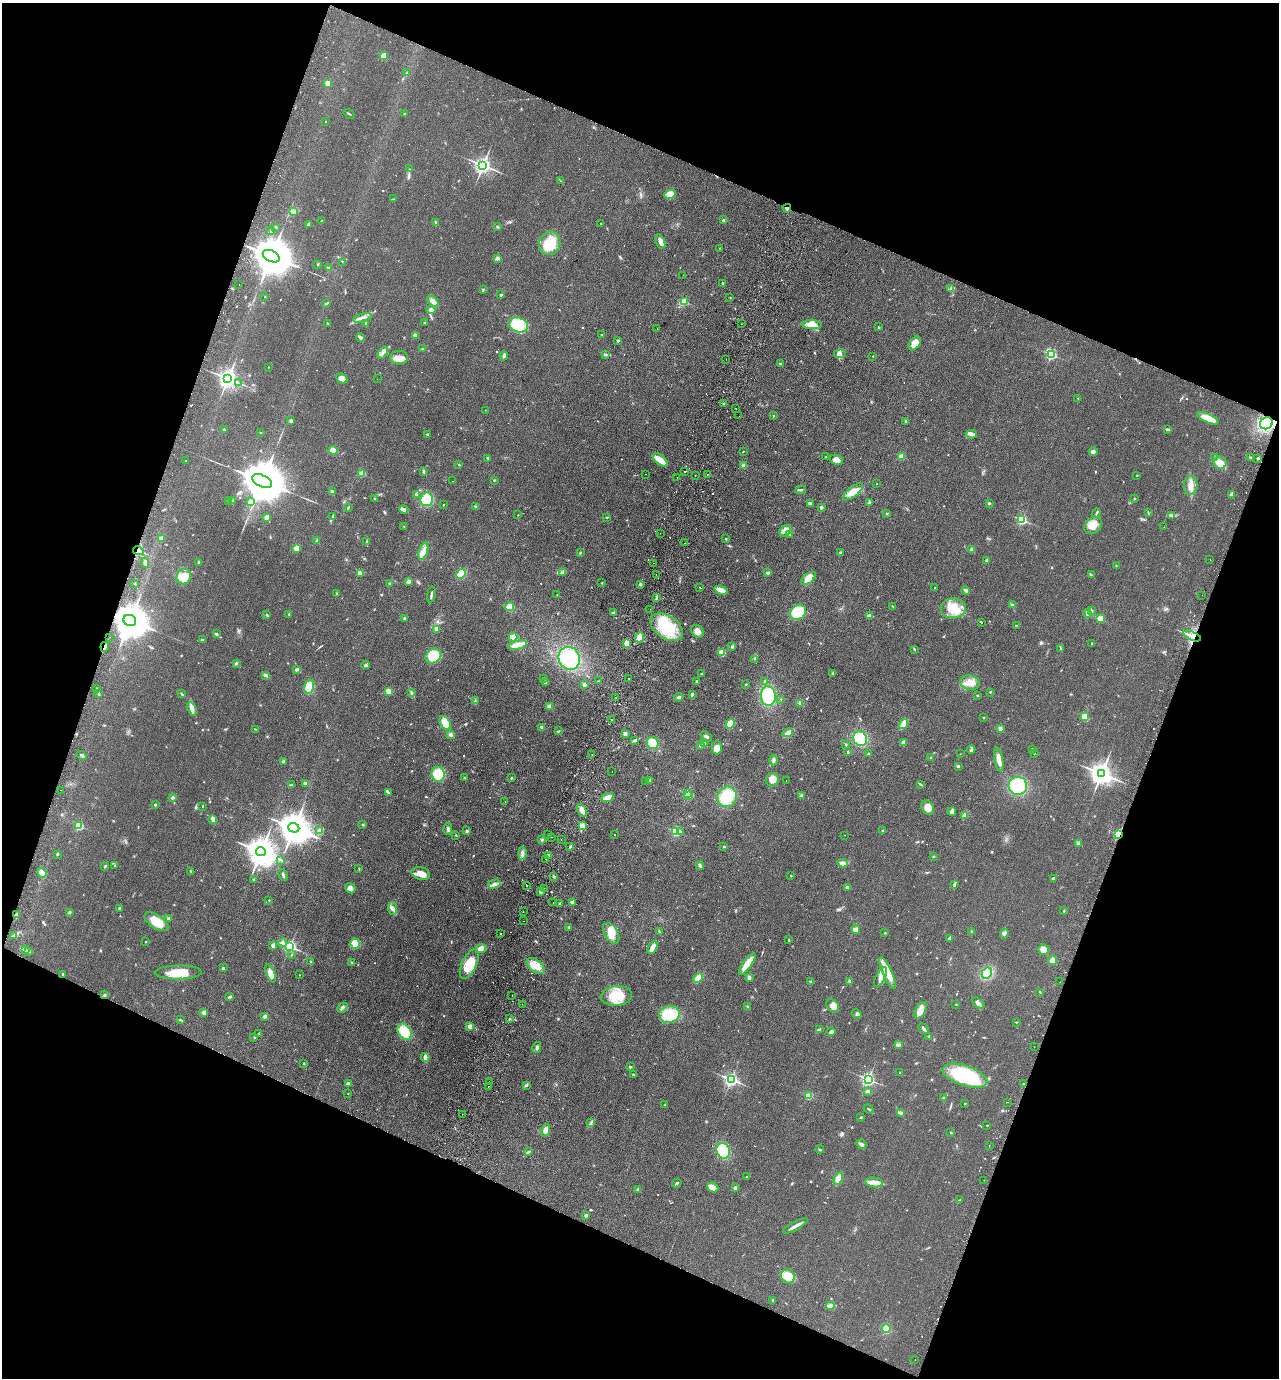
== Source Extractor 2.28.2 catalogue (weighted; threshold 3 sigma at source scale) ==
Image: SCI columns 326-5432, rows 25-5526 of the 5626 x 5551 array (HDU 1 of 3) = the unmasked area's bounding box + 8 px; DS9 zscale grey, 4 x 4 block average (1 PNG px = mean of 4 x 4 image px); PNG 1281 x 1380 px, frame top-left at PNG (2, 3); each listed source drawn as its Kron ellipse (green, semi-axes under 4 px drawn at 4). Shown black and unused: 41% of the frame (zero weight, under 2 of 3 exposures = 3% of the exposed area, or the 3 px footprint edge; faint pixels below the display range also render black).
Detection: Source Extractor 2.28.2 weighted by HDU 2 'WHT'. Background 0.0879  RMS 0.0099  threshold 0.0443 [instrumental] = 3 sigma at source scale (4.5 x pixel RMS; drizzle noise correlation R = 1.50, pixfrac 1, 0.05/0.05 arcsec/px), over >= 5 px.
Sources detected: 796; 2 too faint to see at this stretch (4 x 4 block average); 3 inside a brighter object's white glare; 36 cosmic-ray / hot-pixel residue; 1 long thin detection or spike segment (spike, bleed or trail) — neither listed nor drawn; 13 coinciding with a brighter row at this scale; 25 inside a brighter listed object's ellipse — not listed separately; of the other 716, all 500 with FLUX_AUTO >= 2.65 (the completeness limit of this list) listed and drawn (216 fainter detections not listed), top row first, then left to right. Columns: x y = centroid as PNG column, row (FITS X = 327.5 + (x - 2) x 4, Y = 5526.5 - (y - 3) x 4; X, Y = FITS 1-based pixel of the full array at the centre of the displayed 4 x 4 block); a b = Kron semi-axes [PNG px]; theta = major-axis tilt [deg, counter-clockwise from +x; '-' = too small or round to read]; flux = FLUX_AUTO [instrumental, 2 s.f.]
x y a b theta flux
384 56 2 2 - 220
406 73 3 2 - 4.1
328 83 2 2 - 150
349 114 6 2 -35 5.2
404 114 2 2 - 3.4
325 121 2 2 - 6.3
483 165 3 2 - 2500
409 169 2 2 - 3.2
560 181 3 2 - 2.8
670 194 5 4 - 55
393 199 2 2 - 2.7
787 208 4 2 - 9.9
294 211 3 2 - 8.1
723 220 3 2 - 7.3
322 221 3 3 - 7.1
436 222 3 2 - 7.3
601 223 2 2 - 2.7
308 224 2 2 - 42
276 227 3 2 - 3.7
497 227 3 2 - 6.9
271 231 3 2 - 6.1
661 242 8 4 -69 32
550 243 12 10 72 150
720 248 2 2 - 4.3
271 256 9 5 -26 27000
497 258 3 2 - 16
342 262 2 2 - 2.7
318 264 2 2 - 3
329 268 3 2 - 8.9
683 275 2 2 - 4.2
723 283 2 2 - 17
239 284 2 2 - 3.7
951 289 2 2 - 3
483 290 2 2 - 3.6
501 295 2 2 - 22
265 296 2 2 - 4.7
730 297 2 2 - 3.6
433 301 7 4 -48 27
684 302 2 2 - 320
327 303 3 2 - 6.5
431 310 4 3 - 15
362 318 9 3 14 21
327 323 3 2 - 3.8
366 323 3 2 - 7
425 323 3 2 - 4.8
741 324 2 2 - 3.1
518 325 10 7 -21 180
812 325 10 4 -4 65
879 327 2 2 - 4.5
657 329 2 2 - 3.9
415 335 3 3 - 20
602 335 2 2 - 2.9
360 337 4 2 - 27
618 341 3 2 - 12
915 343 8 5 55 60
423 349 2 2 - 4
383 352 7 3 55 18
605 354 3 3 - 6.3
840 354 6 4 7 21
1051 355 2 2 - 690
504 356 4 3 - 14
873 356 2 2 - 4.3
399 358 9 6 0 50
726 359 2 2 - 4.4
780 364 3 2 - 7.1
268 367 2 2 - 5.4
342 378 6 4 -27 38
228 379 3 3 - 3500
377 379 2 2 - 2.7
239 383 2 2 - 3.9
1078 398 2 2 - 3.1
724 403 3 2 - 8.9
736 408 2 2 - 6.8
485 410 2 2 - 2.9
739 416 2 2 - 8.9
773 416 2 2 - 11
1208 418 11 4 -24 100
291 421 3 2 - 15
905 421 2 2 - 4.6
1266 423 7 5 31 280
1168 429 4 2 - 9.1
224 430 3 2 - 5.1
261 432 2 2 - 3.6
427 434 2 2 - 18
971 434 5 3 - 17
333 450 4 3 - 49
743 451 2 2 - 3.2
1093 452 4 3 - 15
902 456 2 2 - 220
826 457 2 2 - 3.1
488 458 3 2 - 6.1
1215 458 3 2 - 5.9
1250 458 2 2 - 5.3
1258 458 2 2 - 24
660 460 9 4 -41 56
837 460 7 5 -21 46
185 461 2 2 - 4.3
1220 463 6 6 - 46
459 465 2 2 - 3.7
744 466 2 2 - 130
423 471 3 2 - 5.8
685 472 2 2 - 32
362 473 2 2 - 190
646 474 2 2 - 3
695 475 2 2 - 2.8
707 475 2 2 - 2.9
1137 475 2 2 - 4.2
677 477 2 2 - 3.8
494 480 2 2 - 3.4
262 481 11 5 -26 40000
453 481 2 2 - 3.1
877 484 2 2 - 4
1191 485 9 6 84 49
801 490 5 2 - 8.8
332 492 3 3 - 14
853 492 12 5 38 61
416 494 3 2 - 5.8
1231 494 4 2 - 16
375 498 3 2 - 6.2
427 499 7 6 - 160
1134 499 2 2 - 13
233 500 3 2 - 2.9
229 501 2 2 - 5.9
250 502 2 2 - 29
869 502 3 2 - 6.3
810 503 3 3 - 11
989 503 3 2 - 6.6
443 505 2 2 - 3.7
348 507 2 2 - 6.9
476 507 3 2 - 9.4
821 507 2 2 - 46
404 509 4 3 - 14
887 513 2 2 - 4
1096 513 4 2 - 8.1
1148 513 4 2 - 3.5
518 515 2 2 - 4.8
1172 515 3 2 - 7.3
333 516 2 2 - 3.2
266 517 3 2 - 22
607 517 3 2 - 4.9
1022 520 2 2 - 690
1093 525 10 7 45 62
404 526 2 2 - 2.9
1164 527 2 2 - 3.3
785 531 6 4 45 27
660 533 2 2 - 4.3
790 535 2 2 - 3.5
162 538 2 2 - 120
726 539 2 2 - 3.7
317 540 4 2 - 6.7
367 542 3 2 - 9.5
684 543 2 2 - 3
296 548 2 2 - 170
972 550 4 3 - 13
138 551 5 2 - 13
423 551 9 3 72 32
840 552 3 2 - 6
580 553 2 2 - 18
986 560 2 2 - 9
1210 560 2 2 - 5
199 562 2 2 - 53
145 563 5 3 - 15
654 563 2 2 - 3.8
1116 565 2 2 - 2.8
360 573 4 3 - 29
563 573 4 3 - 11
768 573 3 2 - 10
461 574 5 3 - 110
656 575 2 2 - 2.8
1091 575 3 2 - 6.1
184 577 8 7 - 110
808 578 8 4 38 70
408 581 4 3 - 17
390 583 3 2 - 3.2
602 583 2 2 - 3.6
135 584 2 2 - 23
640 584 2 2 - 45
700 587 2 2 - 2.9
935 588 2 2 - 12
721 590 6 2 -19 64
966 590 4 3 - 15
337 593 3 2 - 6.3
431 594 8 2 80 13
557 595 2 2 - 4.6
1202 595 2 2 - 8.2
656 597 3 2 - 7.1
1012 605 4 3 - 10
893 606 3 2 - 3.1
509 607 5 4 - 62
953 608 13 10 3 130
650 609 2 2 - 2.8
1092 611 3 2 - 7.1
798 612 9 7 39 190
613 613 3 2 - 12
289 614 2 2 - 5.5
1087 614 4 2 - 16
267 615 4 2 - 7.9
870 616 3 3 - 18
404 618 3 2 - 5.5
1100 619 2 2 - 310
130 620 6 5 - 19000
981 622 3 2 - 3.4
1016 625 2 2 - 2.8
667 627 18 11 -35 290
436 629 3 2 - 33
697 631 7 5 -49 34
216 634 2 2 - 11
1192 636 9 3 -22 37
110 637 2 2 - 3.2
513 637 4 3 - 65
639 637 5 3 - 41
203 640 3 3 - 12
626 643 4 2 - 53
1092 643 2 2 - 6.5
517 645 10 2 14 130
732 646 3 2 - 6.2
105 647 5 2 - 11
914 649 2 2 - 2.7
1061 649 3 2 - 4.4
722 653 4 4 - 45
433 656 8 7 - 130
569 658 12 10 -57 300
755 659 2 2 - 4
236 663 3 3 - 6
366 665 4 2 - 6.8
297 669 3 2 - 18
833 673 3 2 - 5
702 674 4 2 - 4.3
266 675 4 3 - 9.9
544 678 2 2 - 7.7
629 678 2 2 - 4.7
598 681 2 2 - 5.1
697 681 2 2 - 9
765 682 4 2 - 7.8
546 683 3 2 - 19
970 683 10 7 -14 69
746 684 2 2 - 8.3
584 685 3 3 - 14
309 687 7 5 76 110
97 688 2 2 - 4.8
388 691 4 3 - 35
990 692 2 2 - 5.7
98 693 3 2 - 4.9
411 693 3 2 - 4.3
182 694 4 2 - 6
692 694 3 2 - 9.3
977 695 2 2 - 4.1
768 696 10 7 -86 210
679 697 4 2 - 13
616 698 2 2 - 3.6
781 699 2 2 - 3.7
475 701 3 2 - 4.5
800 703 3 3 - 15
550 706 4 4 - 18
192 709 7 4 -71 23
983 717 2 2 - 12
1085 717 2 2 - 280
612 720 2 2 - 4.6
445 723 8 5 -56 140
730 724 5 4 - 69
903 724 5 3 - 64
542 727 2 2 - 25
1000 728 3 3 - 14
255 729 2 2 - 3.3
558 731 2 2 - 3.7
625 733 3 2 - 21
788 733 5 4 - 17
451 734 3 3 - 14
706 736 6 2 -40 11
860 739 7 6 - 200
635 740 4 2 - 6
903 742 4 2 - 24
653 743 6 5 - 100
704 743 3 2 - 9
846 745 2 2 - 9.3
700 746 2 2 - 14
717 748 6 5 - 44
1032 749 2 2 - 12
971 750 4 2 - 8.6
848 752 2 2 - 2.9
868 753 3 2 - 5.1
1034 753 2 2 - 13
960 754 2 2 - 3.8
82 755 5 2 - 11
592 755 2 2 - 2.7
931 758 2 2 - 4.1
999 759 12 3 -79 46
773 760 5 3 - 12
283 761 3 2 - 7.4
958 766 3 2 - 8.5
612 771 2 2 - 2.7
438 774 7 6 - 120
1102 774 4 3 - 5300
464 778 2 2 - 3.4
511 778 2 2 - 6.1
772 780 7 6 - 50
646 781 2 2 - 3
649 781 3 2 - 9.1
786 781 2 2 - 2.8
306 783 3 3 - 9.2
920 784 3 2 - 5.4
291 785 4 3 - 10
1018 786 9 9 - 280
61 790 2 2 - 2.7
388 793 3 2 - 4.1
687 793 2 2 - 300
689 795 2 2 - 180
802 796 2 2 - 55
173 797 3 2 - 11
607 797 6 2 23 73
727 797 10 9 - 180
505 802 2 2 - 3.2
155 805 2 2 - 20
202 806 2 2 - 3.2
928 807 8 6 -56 57
582 810 7 4 -62 40
952 812 4 3 - 12
965 815 4 3 - 14
213 820 4 3 - 12
362 824 3 2 - 4.9
79 826 2 2 - 410
582 826 4 3 - 38
294 828 5 4 - 14000
448 829 6 3 88 13
320 831 2 2 - 35
467 831 3 3 - 8.2
676 831 2 2 - 450
680 831 3 2 - 5.9
882 831 2 2 - 19
548 834 2 2 - 8.7
1118 834 2 2 - 510
456 835 2 2 - 3
614 835 2 2 - 3.1
845 835 2 2 - 2.7
552 837 2 2 - 3
542 840 3 3 - 6.9
561 840 2 2 - 18
1079 844 2 2 - 13
570 847 2 2 - 3.9
724 847 2 2 - 4
261 852 5 4 - 12000
522 853 6 3 -90 21
57 854 2 2 - 20
549 855 2 2 - 88
933 856 3 2 - 3.5
546 859 2 2 - 3.9
281 860 2 2 - 4.7
842 863 5 3 - 25
115 865 2 2 - 7.6
700 865 4 3 - 13
105 866 2 2 - 12
359 869 2 2 - 3.9
190 871 2 2 - 2.7
42 873 5 3 - 45
421 873 9 6 -16 50
283 875 6 2 -66 9.9
554 876 3 2 - 6.2
791 876 2 2 - 11
1053 878 3 2 - 6.9
254 879 2 2 - 6.8
494 884 6 3 16 20
954 885 4 2 - 8.1
527 886 2 2 - 5.6
847 887 3 2 - 13
350 888 5 4 - 26
544 888 2 2 - 5
541 892 2 2 - 5.5
269 900 2 2 - 3.1
553 902 2 2 - 2.9
572 902 2 2 - 79
560 903 2 2 - 7.3
119 908 2 2 - 34
392 908 6 4 -83 24
1064 911 3 2 - 3.5
70 912 3 2 - 5.7
523 912 2 2 - 4.4
17 914 3 3 - 9.2
168 919 3 3 - 7.4
523 921 2 2 - 11
156 922 13 6 -34 110
569 927 3 2 - 5.3
856 929 5 4 - 17
659 931 3 2 - 4.7
971 931 2 2 - 3.9
611 933 11 6 -59 82
885 933 2 2 - 8.8
500 934 2 2 - 2.7
1004 934 5 3 - 14
13 935 3 2 - 5.3
950 938 3 2 - 13
789 940 2 2 - 4.7
145 941 2 2 - 7.8
282 943 4 3 - 13
355 944 5 4 - 74
273 946 4 3 - 15
290 947 2 2 - 1000
481 948 5 3 - 45
653 948 7 3 62 51
25 950 3 3 - 8.6
1043 950 5 5 - 49
28 951 4 2 - 8
291 955 2 2 - 5.3
1052 960 4 4 - 30
311 962 3 2 - 4.8
352 962 2 2 - 2.7
469 964 16 7 65 160
747 964 13 4 54 110
536 966 10 6 -38 65
223 968 3 3 - 6.9
178 973 23 7 1 140
270 973 9 3 -69 58
888 973 17 5 -67 95
987 973 6 5 - 120
63 974 3 2 - 4.8
299 975 2 2 - 4
880 977 11 4 64 39
698 978 5 3 - 64
749 978 3 3 - 13
810 981 3 2 - 4
849 981 3 2 - 9.1
1060 982 2 2 - 3.8
1040 992 2 2 - 3.3
104 995 3 2 - 6.3
512 996 2 2 - 4.2
616 996 16 10 7 170
229 997 4 2 - 6.4
978 1003 7 2 -41 14
522 1004 2 2 - 2.8
956 1004 2 2 - 3
747 1006 3 2 - 5.3
833 1006 7 5 -51 37
342 1008 6 3 42 18
921 1010 9 5 63 61
204 1012 4 3 - 28
669 1014 10 8 13 160
857 1014 5 3 - 11
265 1016 2 2 - 66
509 1019 3 2 - 4.2
181 1020 4 2 - 6.2
1016 1022 2 2 - 2.9
470 1026 2 2 - 100
924 1029 6 3 -48 12
819 1030 4 2 - 9.4
404 1032 9 6 -57 130
831 1032 4 4 - 15
259 1033 3 2 - 5.9
929 1036 2 2 - 6.4
254 1037 2 2 - 3.5
899 1045 3 2 - 3.5
1034 1047 2 2 - 4.1
537 1048 5 3 - 14
425 1057 4 3 - 29
304 1063 2 2 - 20
630 1067 2 2 - 8.1
900 1073 2 2 - 11
633 1074 3 2 - 5.4
965 1076 23 10 -19 490
868 1079 2 2 - 1400
731 1080 2 2 - 1500
489 1082 2 2 - 3.7
348 1083 3 2 - 16
1023 1084 2 2 - 14
526 1085 3 2 - 6
488 1086 2 2 - 13
867 1091 4 2 - 9
348 1094 2 2 - 4.4
809 1096 2 2 - 240
944 1098 4 2 - 9.6
1007 1102 2 2 - 10
965 1103 2 2 - 12
665 1105 2 2 - 3
869 1109 5 2 - 5
900 1113 4 2 - 12
462 1114 2 2 - 6.8
861 1117 2 2 - 5.8
591 1123 3 2 - 6.4
987 1125 2 2 - 7.5
545 1130 6 4 73 28
951 1132 3 2 - 4
861 1144 5 3 - 16
989 1145 2 2 - 3.2
820 1150 4 2 - 7.5
723 1151 8 6 -61 180
528 1152 4 2 - 8.1
747 1177 3 2 - 6.5
838 1178 6 4 67 53
984 1180 2 2 - 2.8
874 1182 9 5 -6 40
677 1183 5 2 - 7.7
713 1187 6 4 -25 61
735 1188 2 2 - 48
638 1189 2 2 - 50
960 1200 3 2 - 4.6
586 1215 2 2 - 40
795 1226 13 2 29 29
788 1276 7 6 - 91
773 1300 2 2 - 7.3
830 1306 4 3 - 34
886 1329 4 3 - 58
915 1359 2 2 - 6.8
Overlapping masked pixels (flux is a lower limit): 6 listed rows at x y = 787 208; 138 551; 130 620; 1192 636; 105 647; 1118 834
Diffuse or blended objects may show on this block-average render without a row.